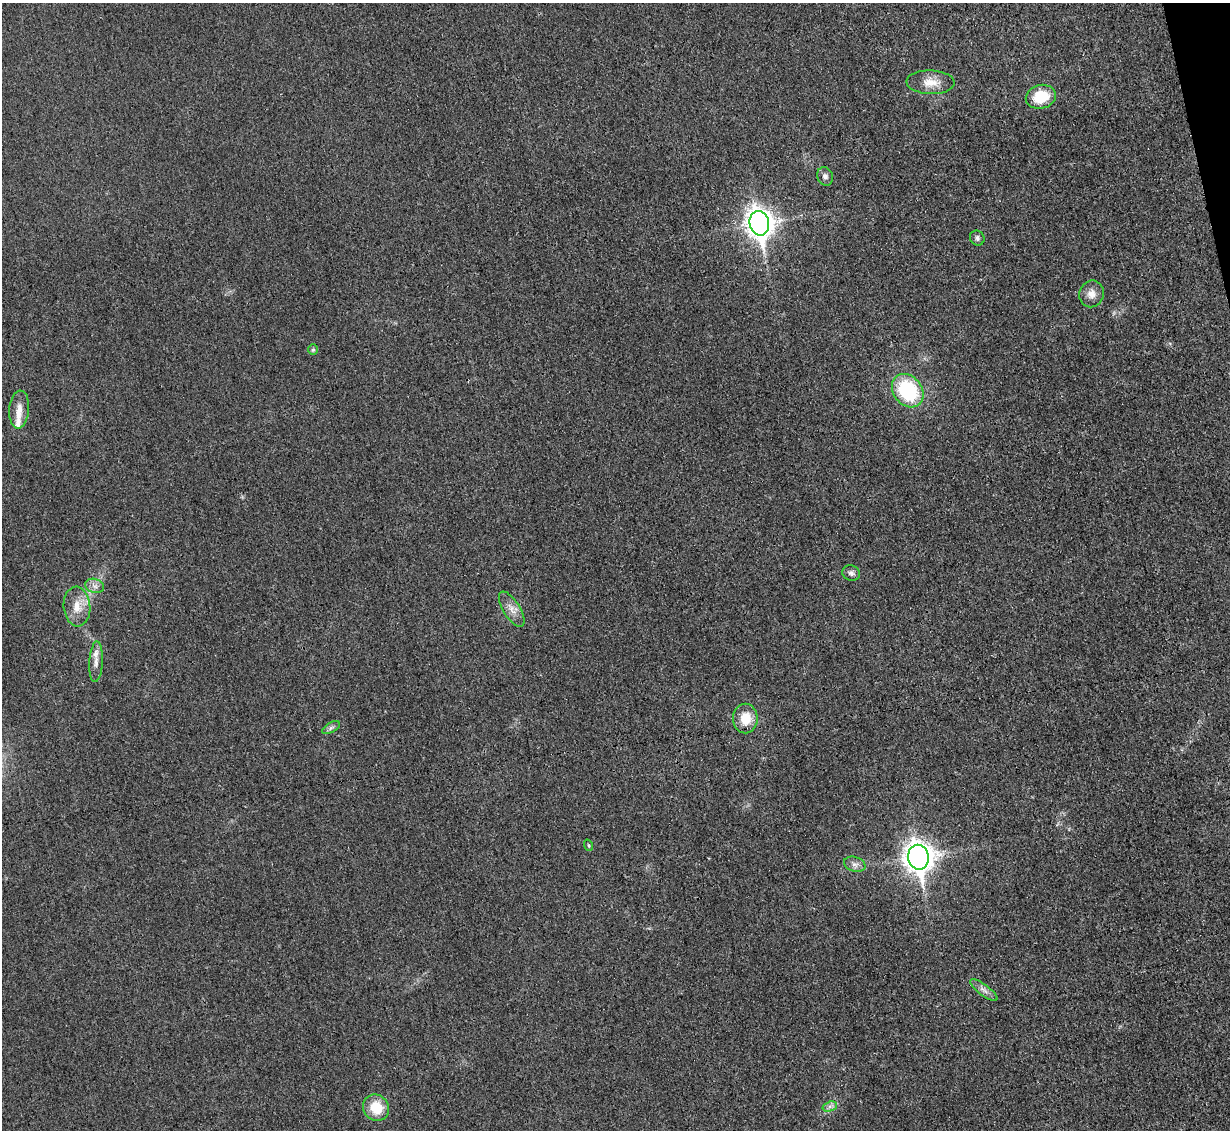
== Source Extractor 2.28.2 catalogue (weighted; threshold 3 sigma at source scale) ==
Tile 10 of 4 x 4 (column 2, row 3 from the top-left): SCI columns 1245-2472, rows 1393-2520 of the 4954 x 4926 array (HDU 1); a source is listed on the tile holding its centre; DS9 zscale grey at full resolution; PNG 1232 x 1132 px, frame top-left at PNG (2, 3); each listed source drawn as its Kron ellipse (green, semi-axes under 4 px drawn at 4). Shown black and unused: <1% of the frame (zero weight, under 3 of 4 exposures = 2% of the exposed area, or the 3 px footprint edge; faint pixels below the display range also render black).
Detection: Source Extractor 2.28.2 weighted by HDU 2 'WHT'; one run over the whole footprint, this tile lists its part. Background 0.021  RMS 0.0049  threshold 0.0221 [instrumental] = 3 sigma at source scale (4.5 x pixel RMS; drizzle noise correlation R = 1.50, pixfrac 1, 0.05/0.05 arcsec/px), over >= 5 px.
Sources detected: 24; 2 inside a brighter listed object's ellipse — not listed separately; the other 22 listed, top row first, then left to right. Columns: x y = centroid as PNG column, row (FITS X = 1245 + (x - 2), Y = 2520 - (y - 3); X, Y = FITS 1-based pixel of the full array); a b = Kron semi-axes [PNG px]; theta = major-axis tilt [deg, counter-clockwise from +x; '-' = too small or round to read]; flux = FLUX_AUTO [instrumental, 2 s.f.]
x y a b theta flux
930 82 24 12 -2 7.5
1041 97 15 12 15 16
825 176 9 7 -69 2
759 223 12 9 -79 550
977 238 8 7 - 1.4
1091 294 13 12 - 4.2
313 350 5 4 - 0.89
908 391 18 14 -51 40
19 409 19 10 85 5.1
851 573 9 7 -23 1.9
95 586 10 7 -16 2.4
77 606 20 13 -85 7.8
512 609 20 8 -58 4.4
96 662 20 6 87 3.3
745 719 15 12 89 9.6
331 728 10 5 29 1.3
588 845 6 3 -71 0.56
918 857 12 10 -80 570
855 864 11 7 -18 2.4
984 990 16 5 -37 2.6
830 1106 7 4 19 1.5
376 1108 14 12 -49 12